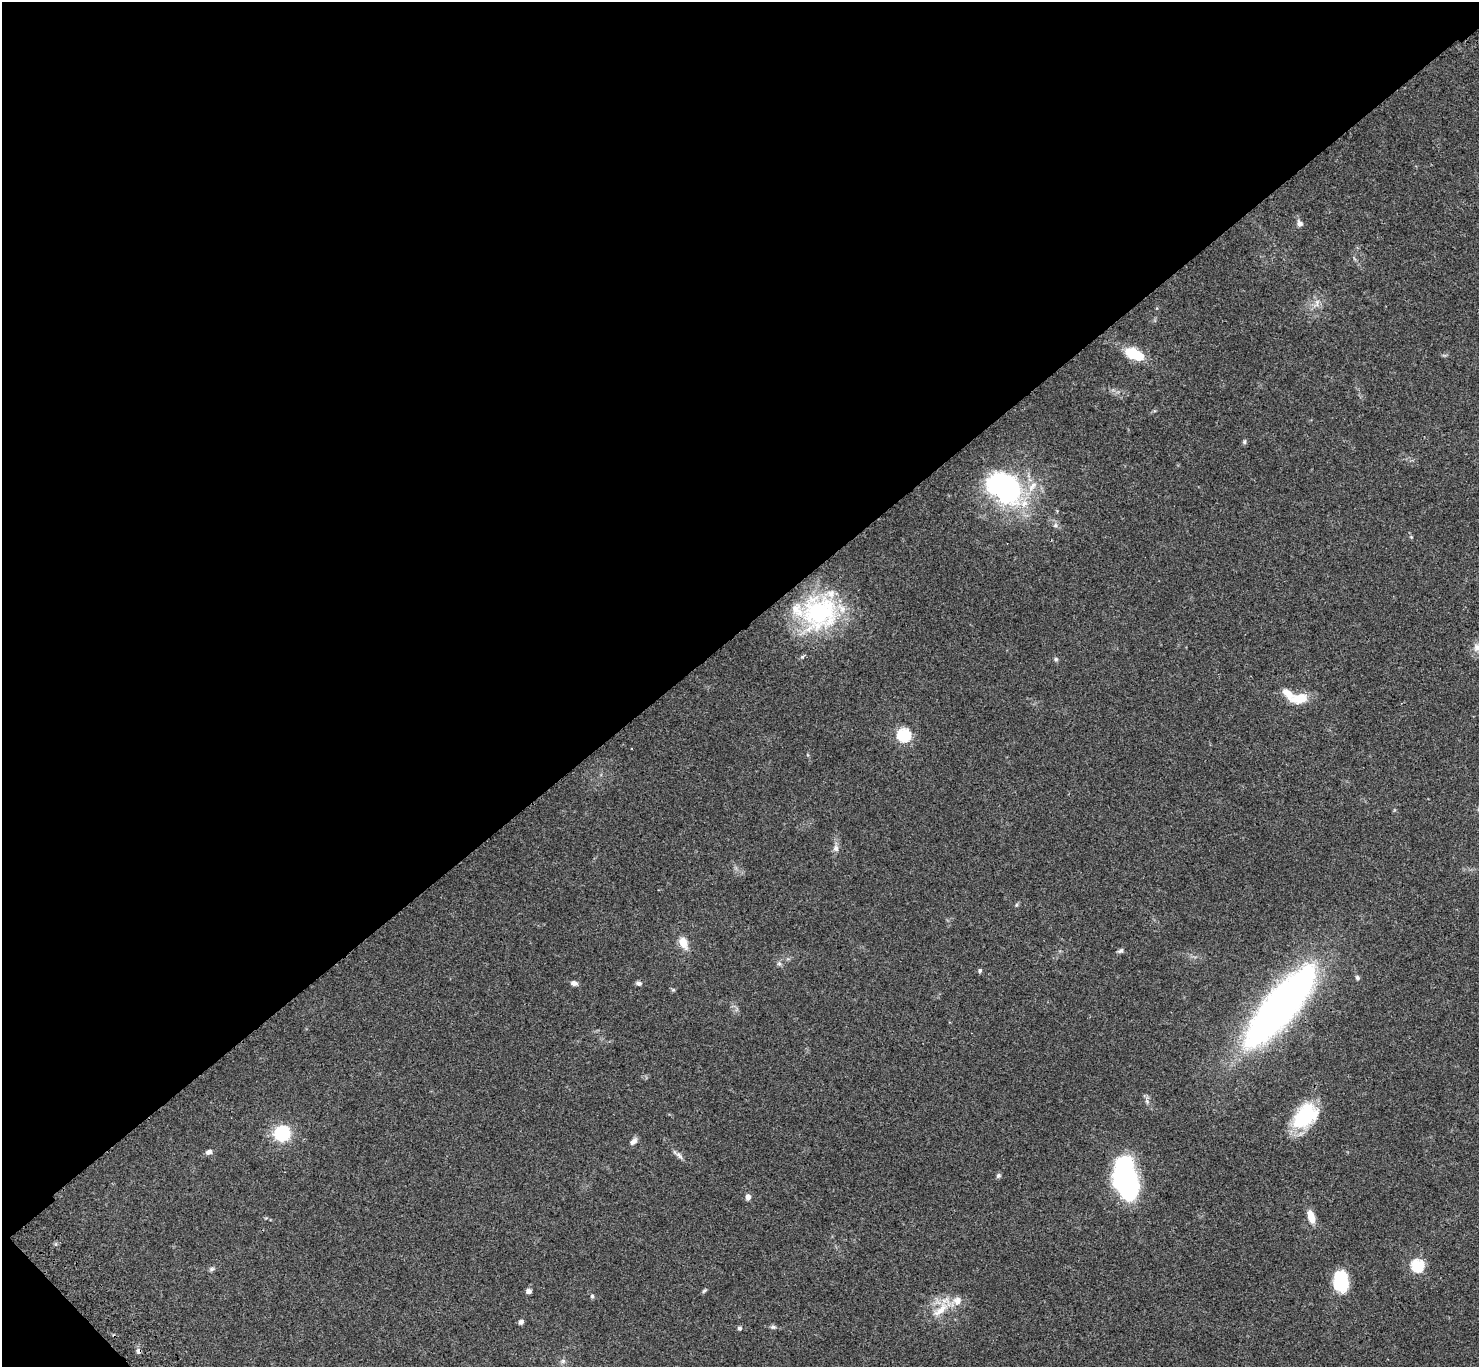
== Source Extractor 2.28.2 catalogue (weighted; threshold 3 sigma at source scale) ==
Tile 5 of 4 x 4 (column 1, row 2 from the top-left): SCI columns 103-1579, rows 3117-4481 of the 6109 x 6091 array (HDU 1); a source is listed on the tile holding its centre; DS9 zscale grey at full resolution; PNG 1481 x 1369 px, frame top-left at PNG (2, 2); no overlay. Shown black and unused: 47% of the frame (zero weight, under 3 of 4 exposures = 6% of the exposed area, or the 3 px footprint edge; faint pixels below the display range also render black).
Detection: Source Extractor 2.28.2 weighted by HDU 2 'WHT'; one run over the whole footprint, this tile lists its part. Background 0.0461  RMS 0.0052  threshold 0.0232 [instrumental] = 3 sigma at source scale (4.5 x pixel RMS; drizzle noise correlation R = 1.50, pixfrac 1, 0.05/0.05 arcsec/px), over >= 5 px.
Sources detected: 47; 1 inside a brighter object's white glare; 1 cosmic-ray / hot-pixel residue — not listed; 3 inside a brighter listed object's ellipse — not listed separately; the other 42 listed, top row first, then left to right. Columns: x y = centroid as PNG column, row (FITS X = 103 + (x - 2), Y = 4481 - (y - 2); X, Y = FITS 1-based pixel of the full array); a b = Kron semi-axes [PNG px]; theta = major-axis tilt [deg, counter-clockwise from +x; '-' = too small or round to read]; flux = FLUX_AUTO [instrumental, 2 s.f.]
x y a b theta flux
1300 223 8 7 - 1.8
1317 303 13 5 82 2.2
1134 354 16 9 -25 20
1244 442 7 5 -89 0.83
1005 487 46 32 -39 79
1055 525 6 5 - 1.1
820 613 44 40 32 60
1477 647 12 9 55 3.2
1056 659 6 5 - 0.88
1299 698 21 11 12 9.4
904 735 6 6 - 64
836 848 10 7 -85 1.9
1016 905 6 4 71 0.61
683 942 14 9 -63 5.8
1120 951 9 5 28 1
779 964 7 5 -68 1.1
980 970 6 4 63 0.8
1357 978 6 5 - 1.1
574 983 8 6 -21 1.8
639 983 6 5 - 1.4
673 990 5 5 - 0.67
1279 1006 96 28 50 250
1305 1116 30 19 47 33
282 1133 10 10 - 41
633 1141 11 6 42 2.1
209 1152 9 6 29 1.6
679 1155 13 6 -50 1.8
998 1176 7 5 48 0.96
1126 1185 34 22 -68 66
748 1197 6 5 - 2.2
1311 1216 15 7 -72 6.1
1417 1266 6 6 - 54
212 1269 8 5 27 0.97
1341 1281 21 15 -89 21
529 1291 7 6 - 1.4
704 1291 8 4 45 0.74
592 1296 5 4 - 0.85
941 1310 31 11 42 9.2
521 1322 6 6 - 1.4
773 1327 8 5 -9 1.1
740 1328 5 5 - 0.97
563 1361 7 5 45 1.2
Overlapping masked pixels (flux is a lower limit): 1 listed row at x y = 1279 1006
Isophote crosses this tile's border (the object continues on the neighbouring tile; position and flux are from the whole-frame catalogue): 1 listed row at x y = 1477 647